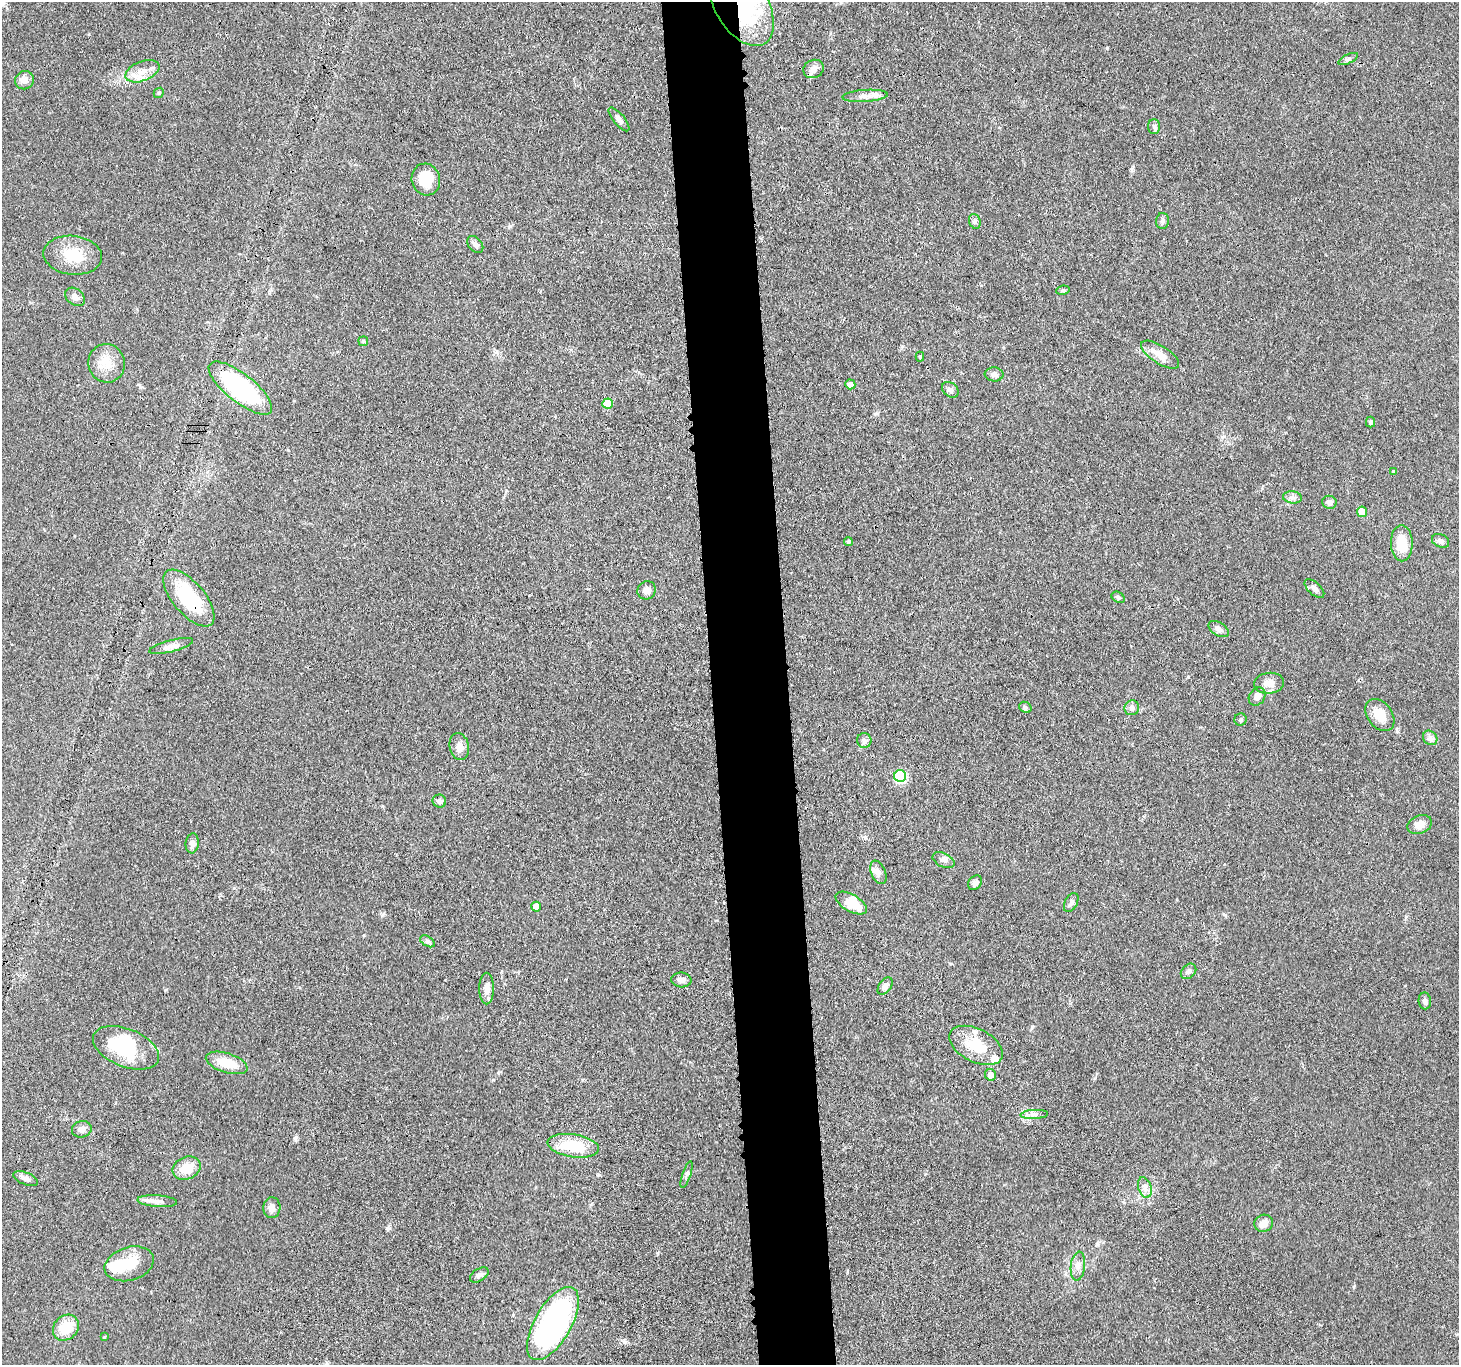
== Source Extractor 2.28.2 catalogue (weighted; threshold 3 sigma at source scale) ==
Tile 5 of 3 x 3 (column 2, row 2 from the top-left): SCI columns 1481-2937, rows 1501-2863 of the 4416 x 4389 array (HDU 1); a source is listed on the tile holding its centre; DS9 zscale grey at full resolution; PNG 1461 x 1367 px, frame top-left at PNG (2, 2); each listed source drawn as its Kron ellipse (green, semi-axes under 4 px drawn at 4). Shown black and unused: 5% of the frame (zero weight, under 3 of 4 exposures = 3% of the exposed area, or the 3 px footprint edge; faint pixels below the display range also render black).
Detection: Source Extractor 2.28.2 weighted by HDU 2 'WHT'; one run over the whole footprint, this tile lists its part. Background 0.112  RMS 0.0053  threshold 0.0237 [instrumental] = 3 sigma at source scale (4.5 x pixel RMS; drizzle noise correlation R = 1.50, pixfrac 1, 0.05/0.05 arcsec/px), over >= 5 px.
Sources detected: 90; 2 inside a brighter object's white glare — neither listed nor drawn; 4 inside a brighter listed object's ellipse — not listed separately; the other 84 listed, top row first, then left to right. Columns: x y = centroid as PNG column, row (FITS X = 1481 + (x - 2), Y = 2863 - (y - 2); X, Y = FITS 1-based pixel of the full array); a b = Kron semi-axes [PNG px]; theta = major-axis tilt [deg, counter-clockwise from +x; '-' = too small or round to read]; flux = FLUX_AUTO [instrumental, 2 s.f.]
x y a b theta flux
741 4 47 26 -60 77
1348 59 11 4 25 1.3
814 69 10 9 - 3.3
142 71 18 9 21 6.6
24 80 9 9 - 3.5
159 93 5 4 - 0.73
865 96 23 6 4 4.1
619 119 15 5 -50 2
1154 127 7 6 - 1.4
426 179 16 14 -75 13
975 221 8 5 -70 1.4
1163 221 8 6 88 1.5
475 245 10 6 -48 2
73 255 29 19 -6 15
1063 290 7 4 10 0.86
75 297 11 8 -39 2.6
363 341 5 5 - 0.76
1160 355 22 9 -33 6.2
920 357 5 4 - 0.65
107 363 19 18 - 9.1
994 374 9 7 -5 2.2
850 384 5 5 - 3.4
240 388 39 14 -38 81
950 390 9 7 -40 1.7
608 404 5 5 - 12
1370 422 5 4 - 1.1
1394 472 3 3 - 0.85
1292 497 9 6 -6 2
1329 502 7 6 - 2.3
1362 512 5 5 - 9.8
848 541 4 4 - 0.92
1441 541 9 6 -26 2
1402 543 18 11 -89 13
1314 588 12 6 -42 1.8
647 590 9 8 - 2.9
1118 597 7 5 -29 1.2
189 598 35 16 -50 39
1219 629 11 6 -31 2.2
171 646 22 6 15 3.6
1269 683 15 10 6 4.6
1257 697 10 7 54 3
1025 707 6 5 - 0.92
1132 708 7 7 - 2.1
1380 715 18 12 -53 9.1
1241 719 6 6 - 1
1430 738 8 6 -46 1.9
864 740 7 7 - 1.9
459 747 14 9 -78 3.6
900 776 6 6 - 46
439 801 7 6 - 1.8
1420 825 13 9 20 4.7
192 843 10 6 84 2.6
944 860 12 7 -26 2
878 872 12 7 -66 2.4
975 883 8 6 48 2.2
1071 902 10 6 62 1.8
851 903 17 8 -30 11
536 907 5 5 - 6.9
427 941 8 5 -31 1.3
1189 971 9 6 45 1.7
681 980 10 7 -6 2.8
885 986 10 6 54 2.7
486 989 16 7 -90 3.7
1425 1001 8 6 -82 1.8
976 1045 29 16 -27 16
126 1048 35 19 -22 31
227 1063 21 9 -17 13
990 1075 6 5 - 3.6
1034 1114 14 4 3 2.1
82 1129 10 8 16 2.4
573 1146 26 11 -9 21
187 1168 14 11 22 10
687 1174 14 4 71 1.4
25 1178 13 6 -23 2.5
1145 1187 10 6 -72 2.5
157 1201 20 6 -4 3.3
272 1208 10 8 87 2.7
1264 1223 9 8 - 4
129 1264 25 16 17 14
1078 1266 14 7 84 3
479 1275 10 6 32 1.7
553 1323 41 18 60 140
66 1328 14 12 44 13
104 1337 3 2 - 0.58
Overlapping masked pixels (flux is a lower limit): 2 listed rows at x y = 741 4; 189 598
Isophote crosses this tile's border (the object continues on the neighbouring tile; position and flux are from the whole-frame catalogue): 1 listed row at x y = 741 4
Unlisted compact peaks at least as high as the median listed source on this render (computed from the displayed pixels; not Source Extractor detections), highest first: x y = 493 1080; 387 1228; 295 1138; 624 1342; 1225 915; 1032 1027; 165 990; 865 837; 1188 677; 382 915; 1354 1287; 510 226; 1132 169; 89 34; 657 1253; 1224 436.